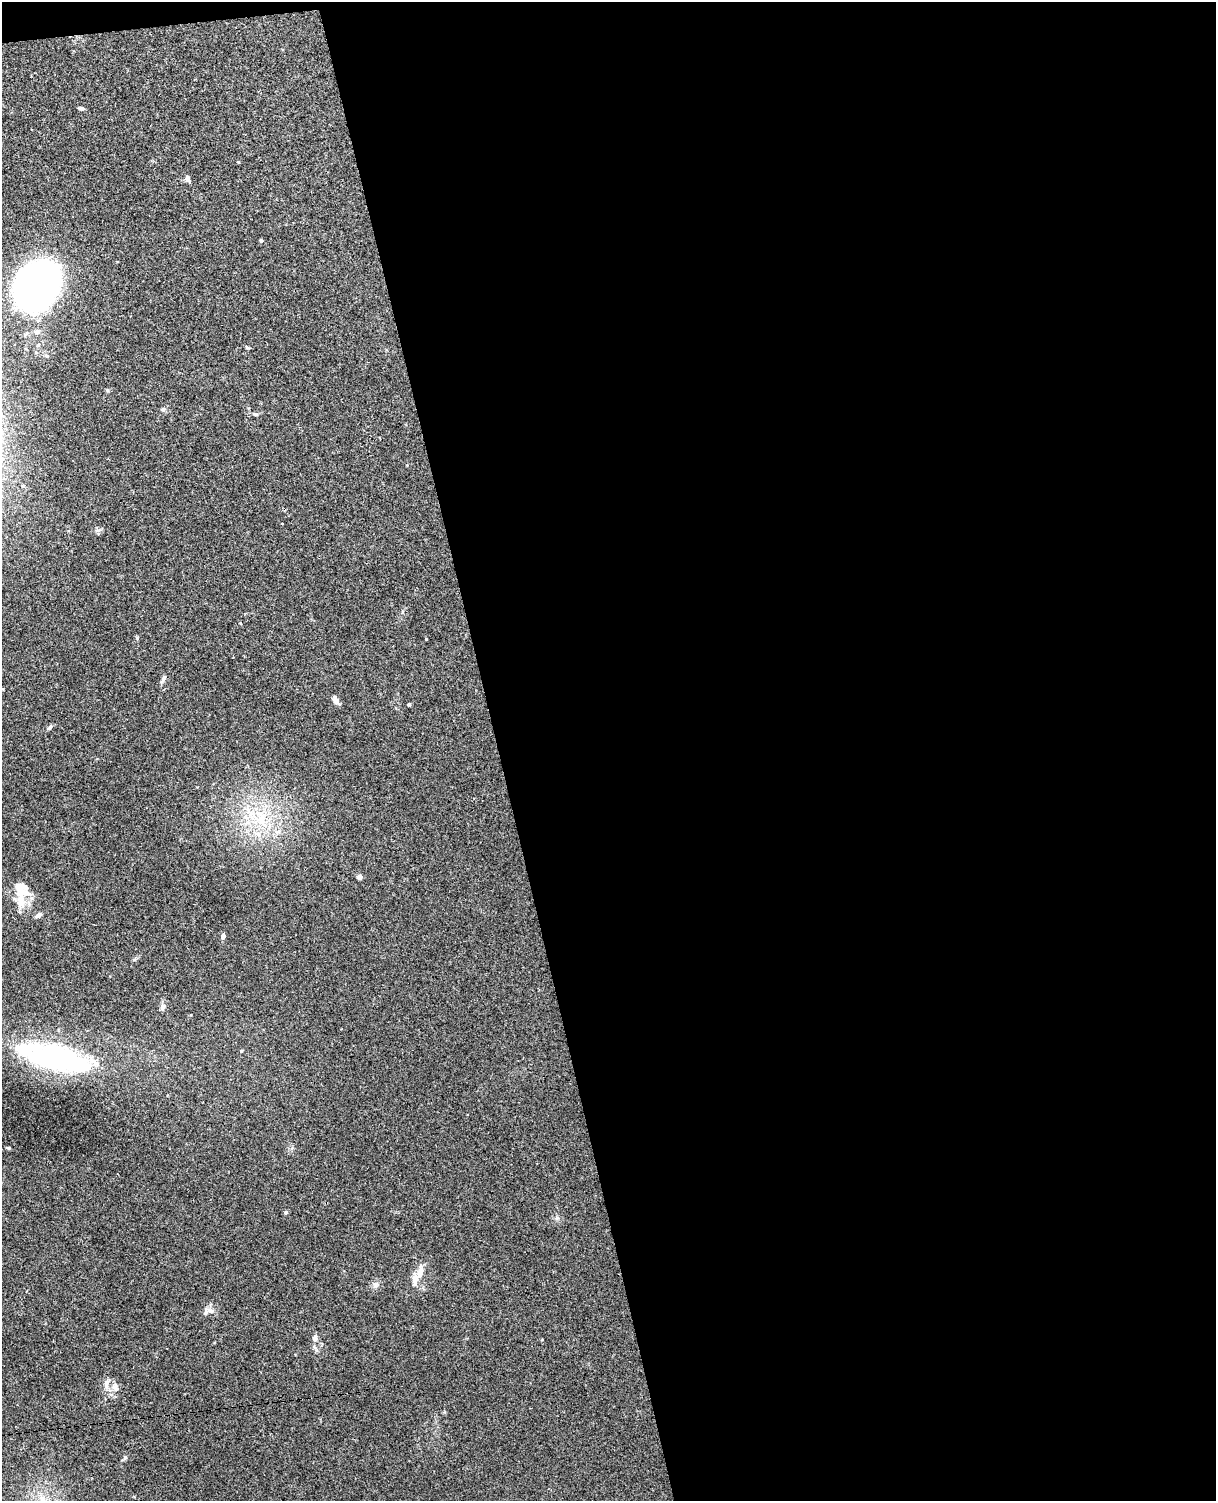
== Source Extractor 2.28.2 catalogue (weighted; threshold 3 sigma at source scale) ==
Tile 4 of 4 x 3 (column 4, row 1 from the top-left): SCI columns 3699-4912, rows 3148-4646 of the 4968 x 4909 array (HDU 1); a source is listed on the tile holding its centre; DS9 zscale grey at full resolution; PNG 1218 x 1503 px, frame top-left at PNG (2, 2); no overlay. Shown black and unused: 60% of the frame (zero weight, under 3 of 4 exposures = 5% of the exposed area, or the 3 px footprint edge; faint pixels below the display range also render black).
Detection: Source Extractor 2.28.2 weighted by HDU 2 'WHT'; one run over the whole footprint, this tile lists its part. Background 0.0395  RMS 0.0042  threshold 0.0188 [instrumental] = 3 sigma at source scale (4.5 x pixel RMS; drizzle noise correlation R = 1.50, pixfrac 1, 0.05/0.05 arcsec/px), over >= 5 px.
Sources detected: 40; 1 inside a brighter object's white glare — not listed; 4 inside a brighter listed object's ellipse — not listed separately; the other 35 listed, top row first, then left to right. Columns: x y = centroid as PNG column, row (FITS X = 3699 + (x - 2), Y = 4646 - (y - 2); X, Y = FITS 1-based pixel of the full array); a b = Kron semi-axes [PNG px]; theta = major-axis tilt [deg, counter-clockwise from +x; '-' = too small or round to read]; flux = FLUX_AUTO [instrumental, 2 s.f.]
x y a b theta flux
81 108 7 4 -11 0.87
188 179 10 6 -66 1.1
261 240 4 4 - 0.64
37 285 46 36 49 130
37 332 7 6 - 1
247 347 6 3 -20 0.5
107 390 6 3 -71 0.41
163 409 6 5 - 0.8
255 414 7 4 -26 0.68
23 486 5 5 - 0.55
163 678 10 5 62 1.1
336 700 13 5 -55 1.6
409 704 4 3 - 0.51
50 727 7 5 55 0.93
261 818 20 12 -75 10
277 832 8 6 -13 1.7
360 877 4 4 - 2.1
25 893 25 10 11 5.4
39 915 8 5 32 1.6
223 936 7 5 88 1.1
163 1007 10 6 70 1.5
241 1051 4 3 - 0.44
54 1057 59 23 -14 87
8 1148 5 4 - 0.44
286 1212 5 5 - 0.72
557 1218 7 4 -90 0.74
420 1273 22 8 78 4.7
376 1285 7 7 - 1.4
211 1311 6 6 - 1.1
205 1312 12 5 74 1.3
315 1338 8 7 - 1.4
106 1383 15 7 81 2.4
115 1387 11 8 -63 2.4
125 1458 7 5 67 0.72
42 1499 11 9 -79 3.9
Isophote crosses this tile's border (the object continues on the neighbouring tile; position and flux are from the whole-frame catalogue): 1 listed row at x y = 42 1499
Unlisted compact peaks at least as high as the median listed source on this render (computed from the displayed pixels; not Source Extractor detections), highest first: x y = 98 530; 137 638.